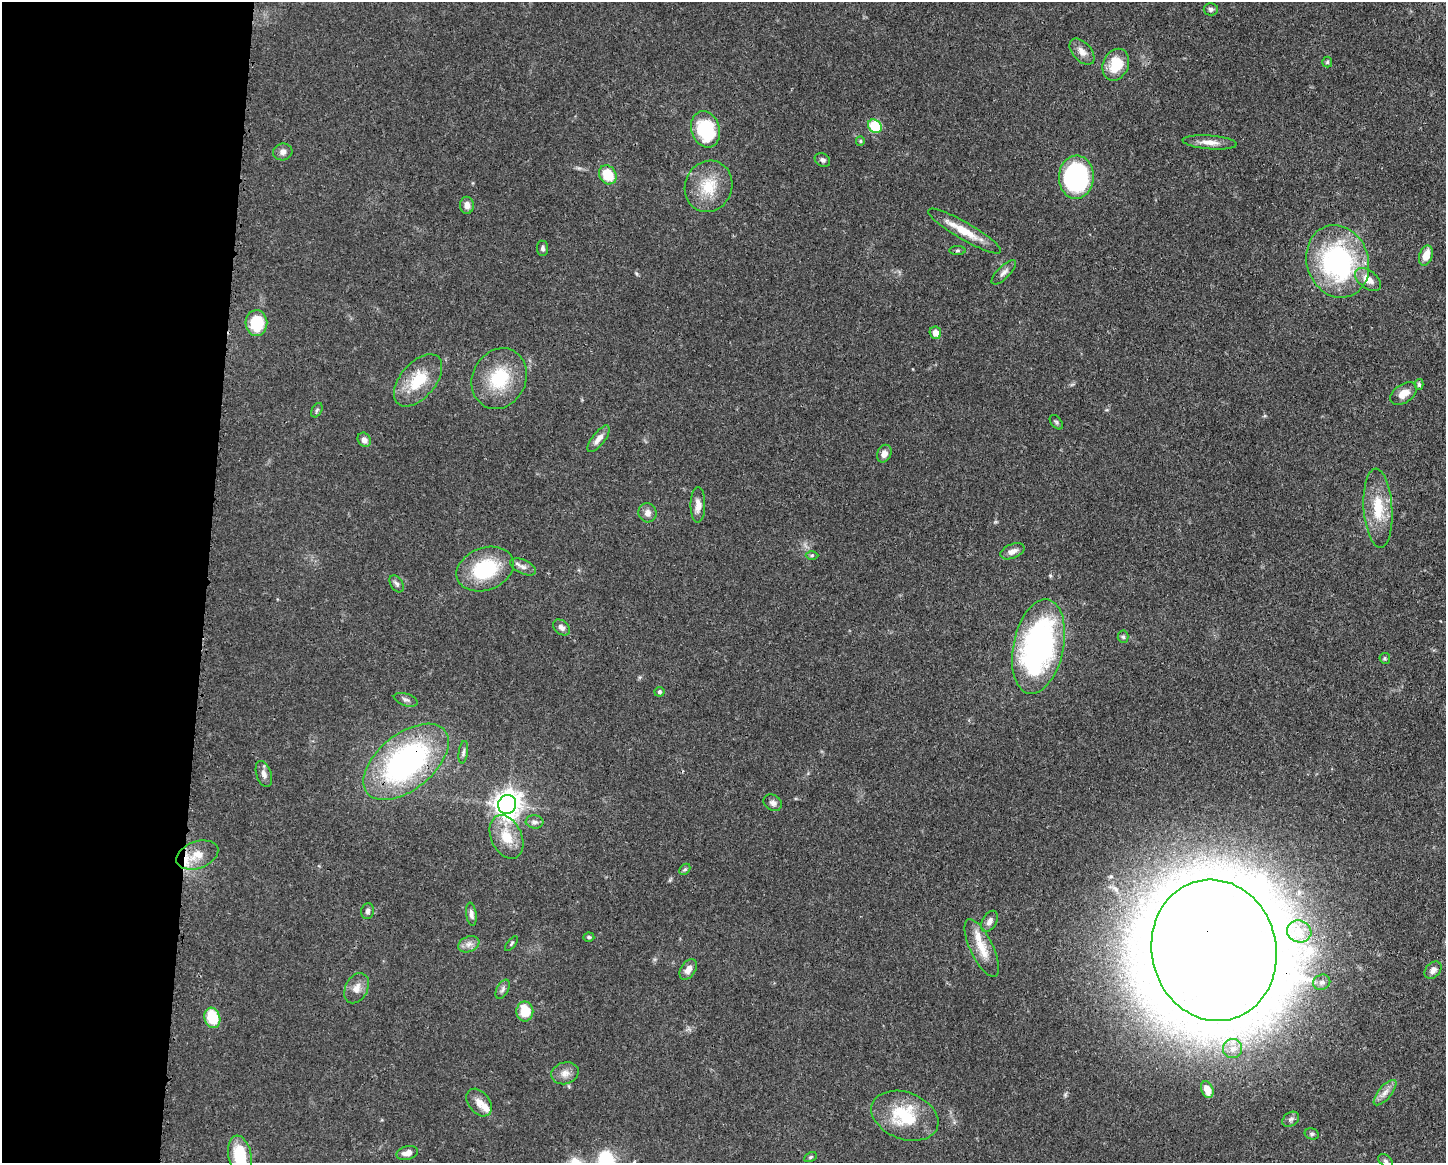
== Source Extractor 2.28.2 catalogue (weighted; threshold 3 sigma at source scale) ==
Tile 4 of 3 x 4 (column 1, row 2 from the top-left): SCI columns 116-1559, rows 2324-3484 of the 4676 x 4645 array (HDU 1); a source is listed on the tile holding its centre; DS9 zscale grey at full resolution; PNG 1448 x 1165 px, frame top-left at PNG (2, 2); each listed source drawn as its Kron ellipse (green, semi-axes under 4 px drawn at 4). Shown black and unused: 14% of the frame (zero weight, under 3 of 4 exposures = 1% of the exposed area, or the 3 px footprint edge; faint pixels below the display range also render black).
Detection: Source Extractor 2.28.2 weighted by HDU 2 'WHT'; one run over the whole footprint, this tile lists its part. Background 0.0544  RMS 0.0032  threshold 0.0145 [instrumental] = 3 sigma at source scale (4.5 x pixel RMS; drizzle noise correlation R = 1.50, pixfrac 1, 0.05/0.05 arcsec/px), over >= 5 px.
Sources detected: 87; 4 inside a brighter listed object's ellipse — not listed separately; the other 83 listed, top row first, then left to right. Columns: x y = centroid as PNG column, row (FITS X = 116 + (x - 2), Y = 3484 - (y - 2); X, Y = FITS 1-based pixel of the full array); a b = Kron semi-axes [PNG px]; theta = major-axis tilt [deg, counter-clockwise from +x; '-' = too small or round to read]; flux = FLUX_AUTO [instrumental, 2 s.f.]
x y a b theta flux
1211 9 7 6 - 0.8
1082 52 15 9 -48 2.5
1327 62 5 5 - 0.47
1116 65 16 12 67 8.6
875 126 7 6 - 18
705 129 18 14 -72 22
860 141 5 4 - 0.44
1210 142 27 7 -5 3.2
283 152 10 8 16 1.6
822 160 8 6 -33 0.93
608 175 10 8 -55 9
1076 177 21 17 88 48
708 186 26 23 65 10
467 205 8 7 - 1.9
965 231 42 8 -30 7.4
543 248 7 5 -84 0.87
957 250 8 4 1 0.57
1426 256 10 6 72 4.2
1338 261 37 31 -70 59
1004 272 16 6 44 1.5
1368 279 15 9 -37 3.9
256 323 13 11 -89 13
935 333 6 5 - 2.8
499 379 31 26 63 17
418 380 31 17 49 12
1419 385 5 4 - 0.64
1404 394 15 9 33 3.3
317 410 8 5 60 0.65
1056 422 8 5 -50 0.63
598 439 16 6 52 2.3
364 440 7 6 - 1.6
884 454 9 7 66 1.9
698 505 18 7 89 2.4
1378 508 39 14 -86 11
647 513 9 9 - 1.7
1012 551 13 7 22 2.2
812 555 6 4 1 0.52
523 567 14 7 -24 1.7
485 569 29 21 20 21
397 584 9 6 -57 0.93
561 627 9 6 -40 1.4
1123 637 6 5 - 0.57
1038 647 48 25 78 89
1385 658 5 5 - 0.47
659 692 5 5 - 0.59
406 700 12 6 -17 1.2
463 752 11 4 82 0.85
406 762 50 28 39 79
264 774 13 7 -72 1.8
773 803 10 7 -33 1.3
507 804 9 9 - 320
535 822 9 6 -5 1.1
506 837 23 15 -65 7.8
197 855 22 13 19 6
685 869 6 4 44 0.5
368 911 8 6 79 0.93
471 914 12 5 -82 1.3
989 921 11 7 60 1.7
1299 931 12 11 - 4.7
589 937 5 4 - 0.57
469 944 11 7 21 1.8
511 944 9 3 51 0.49
982 948 32 11 -64 6.8
1214 950 71 62 -77 1900
688 969 11 7 56 2.4
1433 970 10 7 47 1.6
1322 982 8 7 - 1.5
356 988 16 11 63 3
503 989 10 6 62 1
525 1011 10 8 -88 7
212 1018 10 7 -73 12
1233 1049 9 9 - 2.4
565 1073 14 11 16 2.5
1207 1090 9 6 -67 3.5
1385 1093 16 6 50 2.3
479 1102 16 10 -51 2.9
905 1116 35 23 -21 18
1291 1119 9 6 35 1.1
1312 1134 7 5 -14 0.69
407 1153 11 6 15 2.4
240 1155 20 11 -79 13
810 1157 7 4 27 0.46
1385 1161 8 5 -37 0.77
Overlapping masked pixels (flux is a lower limit): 2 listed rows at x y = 406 762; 1214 950
Isophote crosses this tile's border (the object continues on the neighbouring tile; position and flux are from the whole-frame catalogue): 1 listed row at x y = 240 1155